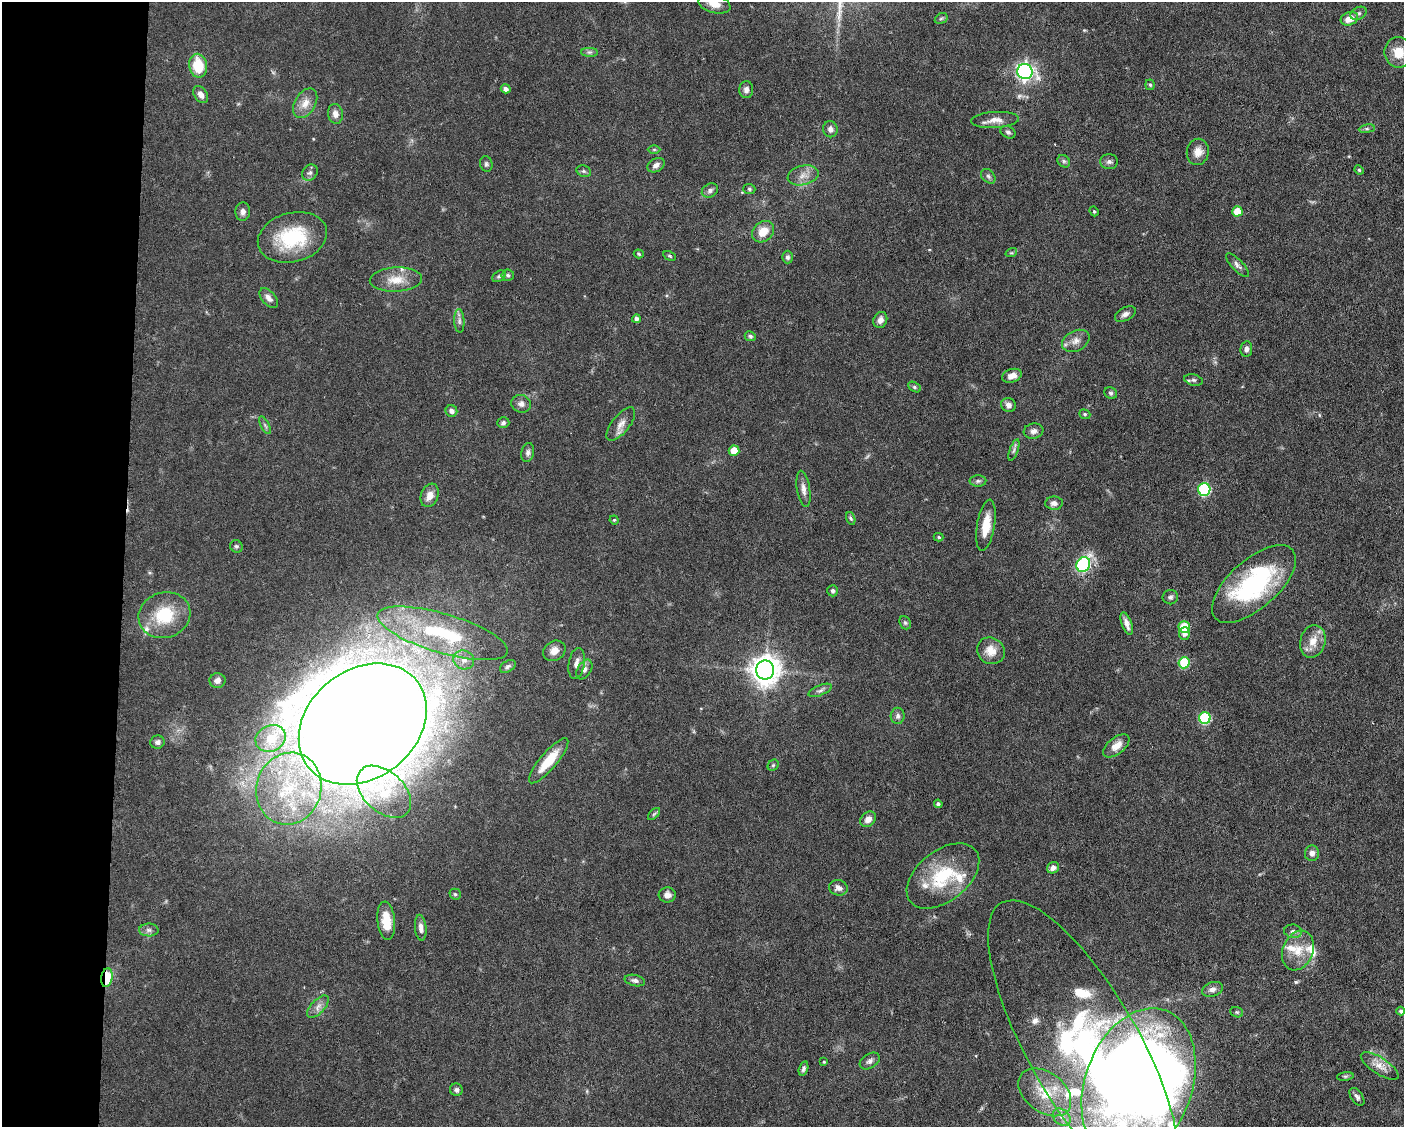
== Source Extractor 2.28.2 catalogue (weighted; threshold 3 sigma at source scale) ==
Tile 4 of 3 x 4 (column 1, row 2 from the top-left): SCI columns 109-1510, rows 2253-3377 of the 4529 x 4503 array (HDU 1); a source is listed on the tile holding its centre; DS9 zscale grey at full resolution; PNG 1406 x 1129 px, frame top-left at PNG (2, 2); each listed source drawn as its Kron ellipse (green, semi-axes under 4 px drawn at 4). Shown black and unused: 9% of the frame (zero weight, under 3 of 6 exposures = <1% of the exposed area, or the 3 px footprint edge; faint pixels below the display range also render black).
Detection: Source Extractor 2.28.2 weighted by HDU 2 'WHT'; one run over the whole footprint, this tile lists its part. Background 0.0625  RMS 0.0034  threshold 0.0138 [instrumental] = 3 sigma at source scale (4.09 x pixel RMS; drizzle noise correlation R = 1.36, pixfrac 0.8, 0.05/0.05 arcsec/px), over >= 5 px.
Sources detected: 155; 1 too faint to see at this stretch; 2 inside a brighter object's white glare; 1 cosmic-ray / hot-pixel residue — neither listed nor drawn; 12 inside a brighter listed object's ellipse — not listed separately; the other 139 listed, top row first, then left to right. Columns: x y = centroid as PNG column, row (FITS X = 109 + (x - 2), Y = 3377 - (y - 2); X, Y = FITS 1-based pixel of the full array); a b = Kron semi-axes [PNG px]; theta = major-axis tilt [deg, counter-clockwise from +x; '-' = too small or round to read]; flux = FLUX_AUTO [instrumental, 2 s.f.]
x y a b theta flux
714 4 16 9 -15 3.3
1359 13 8 6 29 0.74
941 18 7 5 29 0.55
1349 19 9 6 21 3.5
589 52 8 4 0 0.73
1399 52 15 14 - 5.5
198 66 12 9 -79 9.3
1025 72 7 7 - 100
1150 85 5 4 - 0.53
506 89 5 4 - 1.3
746 90 8 7 - 1.4
201 94 9 6 -55 1.8
305 103 16 10 59 3.4
335 114 10 7 -80 2
995 120 24 8 3 3
830 129 8 7 - 1.4
1367 129 8 4 8 0.61
1008 132 8 5 -28 0.79
654 150 6 4 0 0.45
1198 152 13 11 80 2.9
1064 161 7 5 -45 0.71
1109 162 9 7 0 1
486 164 8 6 -73 0.71
656 165 9 6 29 1.4
1359 170 5 4 - 0.38
584 171 7 5 -21 0.69
310 173 8 7 - 1.1
803 175 16 9 13 2.8
988 176 8 6 -46 0.83
749 189 6 5 - 0.51
710 190 8 6 26 1
243 211 9 7 85 1.4
1094 211 5 4 - 0.43
1237 211 5 5 - 5.3
763 232 12 9 42 4.6
292 237 35 24 15 21
1011 253 6 3 17 0.38
639 254 5 4 - 0.39
670 256 7 4 -27 0.42
787 257 6 5 - 0.77
1237 265 15 5 -46 1.3
508 275 6 5 - 0.68
499 276 7 5 36 0.62
396 280 26 12 3 5.6
269 298 12 7 -49 1.7
1125 314 11 6 28 1.3
636 319 4 4 - 1.1
880 320 8 6 67 1.6
459 321 12 5 -88 1
750 336 6 5 - 0.7
1076 341 14 10 27 2.5
1246 349 7 6 - 1.1
1012 376 10 6 18 2
1194 380 9 5 -15 0.88
914 387 7 5 -28 0.57
1111 393 6 5 - 0.62
521 404 10 8 -21 1.5
1008 405 7 7 - 1.3
451 411 6 5 - 1.2
1085 414 6 4 -21 0.49
503 423 6 5 - 0.78
621 424 20 8 51 2.6
265 425 10 3 -61 0.68
1034 431 10 7 9 1.3
1014 450 11 3 70 0.72
734 451 5 5 - 5.7
528 453 10 6 80 1.1
978 481 8 5 1 0.75
803 489 18 6 -81 1.9
1204 489 6 6 - 32
430 495 12 8 69 2.9
1054 503 9 6 2 1.4
851 518 6 4 -70 0.5
614 520 4 4 - 0.34
986 525 26 9 80 5.9
938 537 5 4 - 0.49
236 546 6 6 - 0.65
1083 565 8 6 62 44
1254 584 51 24 42 43
833 591 5 5 - 0.87
1170 597 8 7 - 0.87
164 615 26 22 18 13
905 623 7 5 -67 0.67
1127 624 12 5 -70 1.7
1184 627 6 5 - 11
442 633 68 19 -16 34
1185 633 6 5 - 1.2
1313 641 16 12 76 4.5
554 651 12 9 33 2.7
991 651 14 13 - 4.2
464 660 10 9 - 2.5
1184 663 5 5 - 16
577 664 15 8 81 2.2
508 666 9 5 33 0.74
584 670 11 6 57 1.3
765 670 9 9 - 410
217 680 8 7 - 1.6
820 690 12 5 23 0.99
898 716 8 7 - 1.1
1205 718 6 6 - 27
363 724 69 54 38 2200
270 738 16 13 29 4.4
157 742 7 6 - 0.91
1116 746 15 8 38 3.2
549 761 28 8 50 8
773 765 6 5 - 0.52
289 789 36 32 71 34
384 792 32 20 -42 11
938 804 4 4 - 0.76
654 814 7 4 45 0.53
868 819 9 6 42 2
1312 853 8 7 - 1.4
1053 868 6 5 - 1.6
943 876 42 25 38 19
838 888 9 7 -14 1.7
455 894 5 5 - 0.52
667 895 8 7 - 1.7
386 921 19 9 -84 5.9
421 928 13 5 -84 1.6
149 930 10 6 -1 1.2
1293 931 9 6 -9 1.1
1298 950 20 15 68 6.3
107 978 9 5 82 10
635 980 10 5 -13 1
1212 989 11 7 19 1.5
318 1007 14 6 46 1.8
1401 1011 4 3 - 0.82
1237 1012 6 5 - 0.53
1084 1047 166 55 -60 140
870 1061 11 7 32 1.2
824 1062 4 3 - 0.27
1380 1066 22 8 -32 3.2
803 1069 7 4 74 0.82
1345 1076 8 4 8 0.56
1138 1085 79 53 70 430
456 1090 6 6 - 0.83
1045 1092 29 20 -37 12
1357 1097 10 5 -55 1.1
1062 1117 10 7 -42 1.9
Overlapping masked pixels (flux is a lower limit): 1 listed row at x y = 107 978
Isophote crosses this tile's border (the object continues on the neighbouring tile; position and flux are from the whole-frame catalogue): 2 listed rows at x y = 714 4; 1138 1085